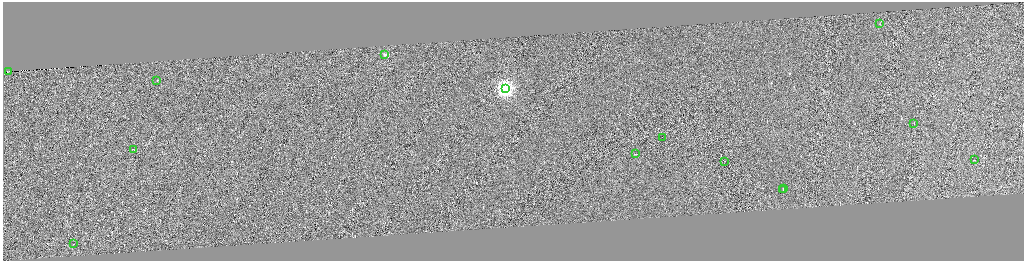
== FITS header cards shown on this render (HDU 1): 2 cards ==
NAXIS1  =                 4085
NAXIS2  =                 1034

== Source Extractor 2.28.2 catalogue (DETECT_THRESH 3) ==
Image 4085 x 1034 px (HDU 1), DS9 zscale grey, zoomed out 1/4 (1 PNG px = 4 x 4 image px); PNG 1026 x 263 px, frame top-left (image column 3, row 1034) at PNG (3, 2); each listed source drawn as its Kron ellipse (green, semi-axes under 4 px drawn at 4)
Background 0.491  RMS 4.1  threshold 12.4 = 3 sigma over >= 5 px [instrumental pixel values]
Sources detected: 381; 367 cannot appear on this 1/4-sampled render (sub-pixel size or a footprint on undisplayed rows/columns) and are neither listed nor drawn; the other 14 listed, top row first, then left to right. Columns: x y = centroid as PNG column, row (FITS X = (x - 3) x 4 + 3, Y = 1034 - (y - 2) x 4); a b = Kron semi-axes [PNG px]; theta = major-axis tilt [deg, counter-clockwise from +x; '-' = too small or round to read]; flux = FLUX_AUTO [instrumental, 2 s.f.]
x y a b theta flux
880 24 2 1 - 1300
385 54 2 1 - 19000
8 71 2 1 - 300
157 81 2 1 - 16000
505 89 4 4 - 840000
914 123 2 1 - 21000
662 137 2 1 - 15000
134 150 2 1 - 21000
635 154 3 1 - 22000
975 160 2 1 - 18000
725 161 2 1 - 16000
783 188 2 1 - 12000
783 190 2 1 - 12000
73 244 2 1 - 13000
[367 sub-pixel or undisplayed-footprint detections neither listed nor drawn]